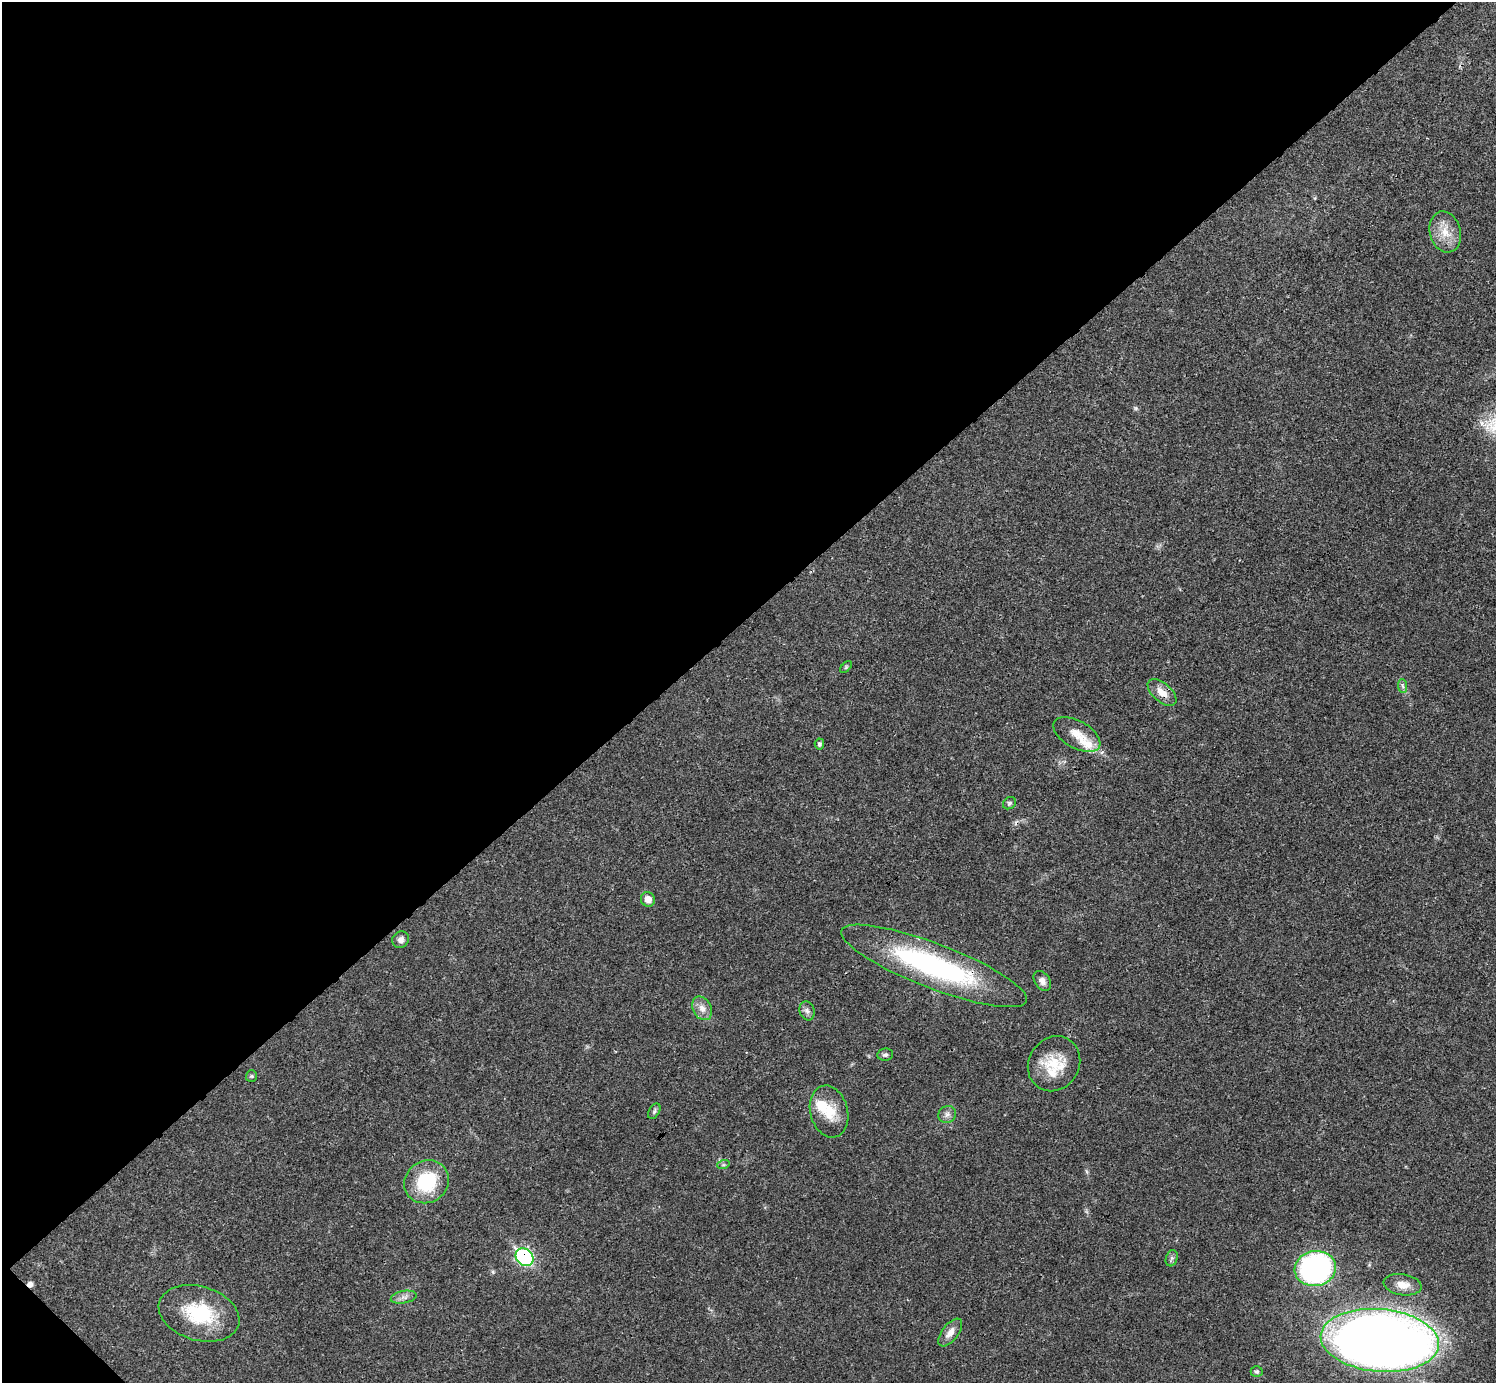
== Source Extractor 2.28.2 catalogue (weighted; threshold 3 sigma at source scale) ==
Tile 5 of 4 x 4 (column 1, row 2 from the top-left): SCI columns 3-1496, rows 2921-4301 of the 5982 x 5981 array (HDU 1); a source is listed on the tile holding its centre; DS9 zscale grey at full resolution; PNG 1498 x 1385 px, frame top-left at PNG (2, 2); each listed source drawn as its Kron ellipse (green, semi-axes under 4 px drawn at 4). Shown black and unused: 45% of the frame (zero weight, under 3 of 4 exposures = <1% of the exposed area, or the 3 px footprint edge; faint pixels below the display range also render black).
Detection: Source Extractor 2.28.2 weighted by HDU 2 'WHT'; one run over the whole footprint, this tile lists its part. Background 0.0208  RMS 0.0022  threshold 0.0101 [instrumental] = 3 sigma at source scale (4.5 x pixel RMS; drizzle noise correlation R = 1.50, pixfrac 1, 0.05/0.05 arcsec/px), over >= 5 px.
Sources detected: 36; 1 cosmic-ray / hot-pixel residue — neither listed nor drawn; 5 inside a brighter listed object's ellipse — not listed separately; the other 30 listed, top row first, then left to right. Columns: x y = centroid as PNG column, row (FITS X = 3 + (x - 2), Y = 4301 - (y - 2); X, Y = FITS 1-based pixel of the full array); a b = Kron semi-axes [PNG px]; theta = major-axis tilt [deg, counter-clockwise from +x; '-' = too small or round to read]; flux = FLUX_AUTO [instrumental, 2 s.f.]
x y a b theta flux
1445 232 21 15 -75 4
846 667 7 4 46 0.32
1403 686 7 4 -87 0.45
1162 692 17 9 -41 2.6
1077 735 26 13 -29 3.7
819 744 5 4 - 0.44
1009 803 7 5 37 0.43
648 899 7 7 - 1.9
401 940 9 8 - 1.1
934 966 99 22 -21 44
1042 981 11 7 -56 1.1
702 1008 12 9 -61 1.7
807 1011 10 7 -72 0.83
885 1055 8 6 8 0.59
1054 1064 28 25 56 7
251 1076 6 5 - 0.35
654 1111 8 5 60 0.49
829 1112 26 19 -76 5.9
947 1114 9 8 - 0.98
723 1165 6 4 18 0.33
427 1182 23 21 33 12
524 1257 10 8 -43 36
1172 1258 8 6 73 0.58
1315 1269 21 17 10 55
1403 1285 19 10 -9 2.4
404 1297 13 6 10 1.1
199 1313 41 27 -16 14
950 1332 16 8 52 1.9
1380 1340 59 31 -5 340
1257 1371 6 5 - 0.41
Overlapping masked pixels (flux is a lower limit): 2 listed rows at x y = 934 966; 524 1257